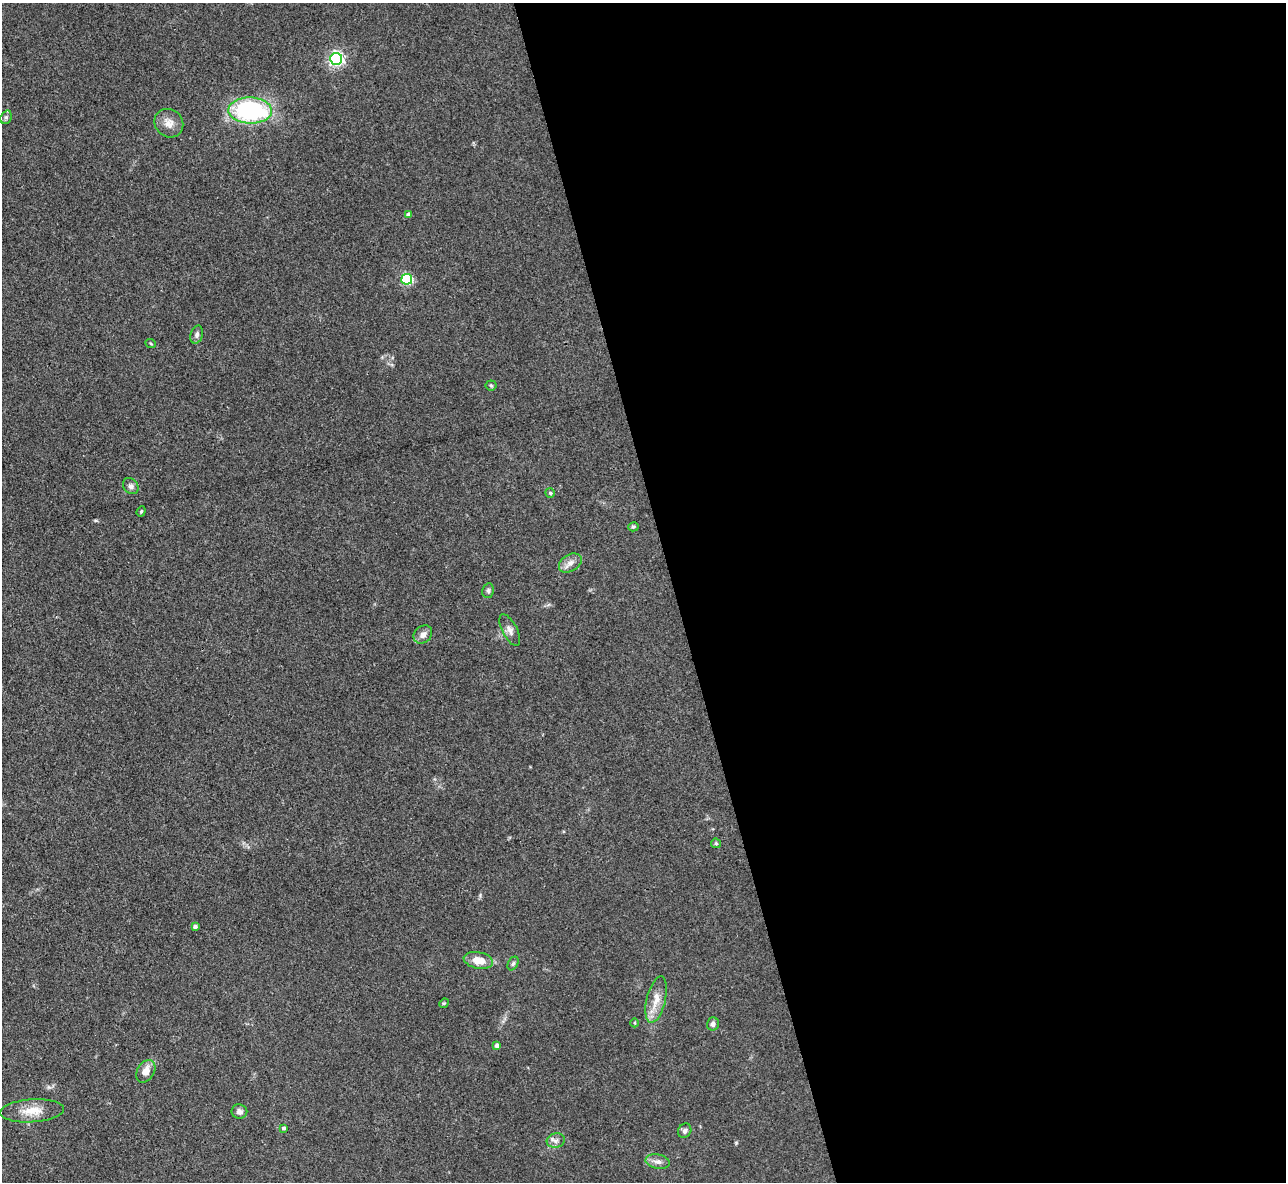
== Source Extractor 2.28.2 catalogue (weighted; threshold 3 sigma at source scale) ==
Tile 8 of 4 x 4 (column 4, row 2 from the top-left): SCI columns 3854-5137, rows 2619-3798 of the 5139 x 5115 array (HDU 1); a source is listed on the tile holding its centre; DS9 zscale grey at full resolution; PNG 1288 x 1184 px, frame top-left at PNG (2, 3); each listed source drawn as its Kron ellipse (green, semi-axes under 4 px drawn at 4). Shown black and unused: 48% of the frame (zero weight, under 3 of 4 exposures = <1% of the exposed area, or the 3 px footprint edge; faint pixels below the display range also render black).
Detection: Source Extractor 2.28.2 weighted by HDU 2 'WHT'; one run over the whole footprint, this tile lists its part. Background 0.059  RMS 0.0053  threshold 0.0241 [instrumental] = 3 sigma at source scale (4.5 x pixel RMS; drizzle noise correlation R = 1.50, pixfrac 1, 0.05/0.05 arcsec/px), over >= 5 px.
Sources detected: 33; all 33 listed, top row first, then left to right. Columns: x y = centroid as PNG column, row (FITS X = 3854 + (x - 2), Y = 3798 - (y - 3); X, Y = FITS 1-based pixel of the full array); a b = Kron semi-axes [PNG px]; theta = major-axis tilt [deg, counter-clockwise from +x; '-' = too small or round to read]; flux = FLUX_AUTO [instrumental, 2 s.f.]
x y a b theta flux
336 59 6 6 - 130
250 111 22 13 -2 87
6 117 7 5 68 1.1
169 123 15 13 -39 5.2
409 215 4 4 - 2.2
407 279 5 5 - 51
197 335 9 6 73 1.7
151 344 5 3 - 0.53
491 385 5 5 - 0.74
131 486 9 7 -48 1.9
550 493 5 4 - 0.75
141 511 5 4 - 0.65
633 527 5 4 - 0.85
570 563 12 8 32 3.5
488 591 7 5 80 1.2
510 630 17 7 -63 3
423 635 10 8 41 3.1
716 843 5 4 - 0.73
195 926 4 4 - 1.2
478 960 15 8 -11 7.6
513 963 7 5 62 1.2
656 999 24 9 77 7.1
444 1003 5 4 - 0.65
635 1023 4 3 - 0.51
713 1024 6 6 - 1.8
497 1046 4 4 - 1.7
146 1071 12 8 60 5.1
32 1111 32 11 4 9.5
239 1111 8 7 - 2
284 1128 4 4 - 1.1
685 1131 7 6 - 1.6
556 1140 9 7 13 2.3
658 1162 12 7 -10 2.7